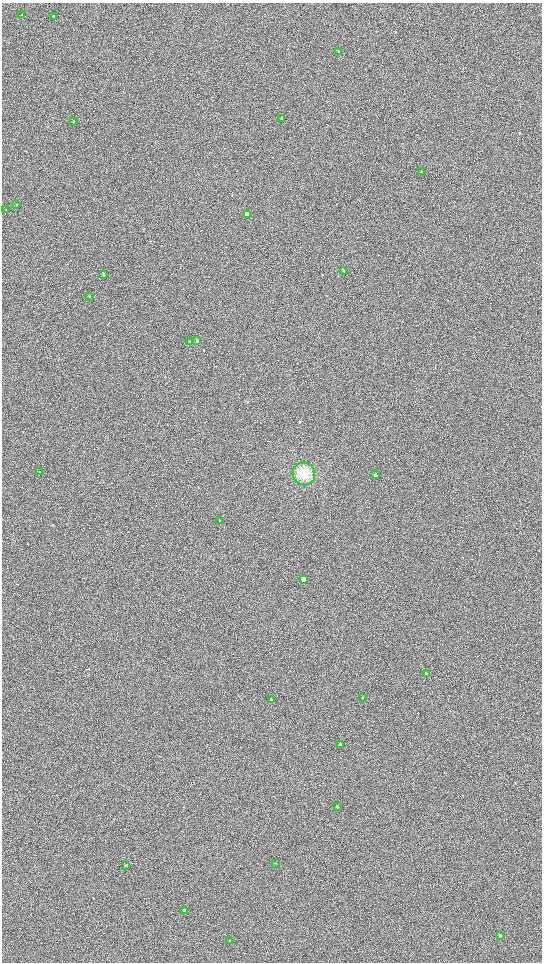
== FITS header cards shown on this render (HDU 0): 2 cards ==
NAXIS1  =                 1080 / length of data axis 1
NAXIS2  =                 1920 / length of data axis 2

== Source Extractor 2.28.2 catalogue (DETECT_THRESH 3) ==
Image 1080 x 1920 px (HDU 0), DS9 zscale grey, zoomed out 1/2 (1 PNG px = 2 x 2 image px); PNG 544 x 964 px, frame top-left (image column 1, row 1919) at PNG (2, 3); each listed source drawn as its Kron ellipse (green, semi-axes under 4 px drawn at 4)
Background 910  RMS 120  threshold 370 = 3 sigma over >= 5 px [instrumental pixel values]
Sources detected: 29; all 29 listed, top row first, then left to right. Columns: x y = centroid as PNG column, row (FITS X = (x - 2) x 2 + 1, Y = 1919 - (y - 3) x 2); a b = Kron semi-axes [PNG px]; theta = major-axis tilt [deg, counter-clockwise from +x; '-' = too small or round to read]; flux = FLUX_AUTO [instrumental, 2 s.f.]
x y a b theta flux
22 15 3 2 - 10000
53 16 3 2 - 14000
338 51 3 2 - 16000
282 118 3 3 - 16000
73 122 3 2 - 11000
422 172 3 2 - 27000
17 205 3 2 - 7400
6 210 3 2 - 8400
247 214 3 3 - 180000
343 271 3 2 - 11000
103 274 3 3 - 31000
89 296 3 2 - 11000
197 341 3 3 - 28000
189 342 3 3 - 19000
40 472 2 2 - 7600
304 474 11 11 - 420000
375 475 3 3 - 43000
219 521 2 1 - 6900
303 579 3 3 - 180000
427 673 3 3 - 21000
363 697 2 2 - 9700
271 700 3 3 - 20000
341 744 3 2 - 53000
337 806 3 2 - 41000
275 863 2 2 - 8500
125 865 3 2 - 20000
184 910 3 2 - 110000
500 935 3 2 - 42000
230 941 2 2 - 61000